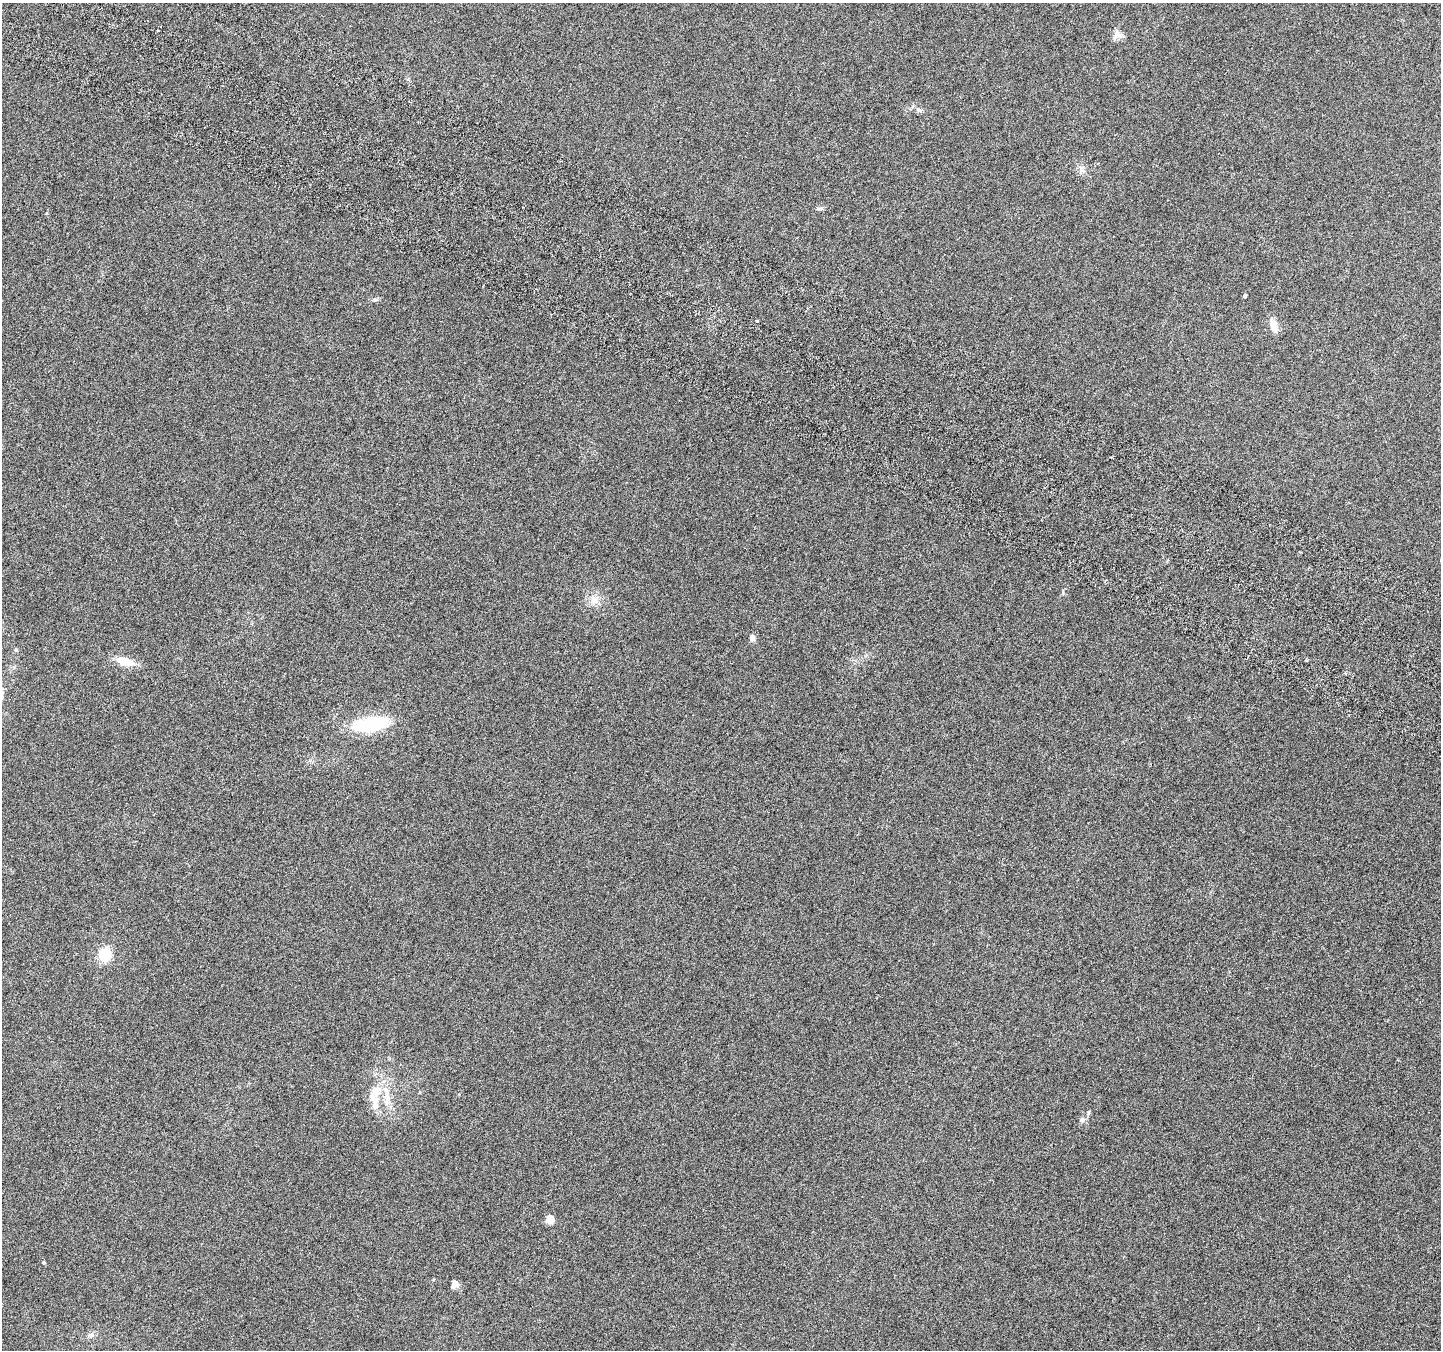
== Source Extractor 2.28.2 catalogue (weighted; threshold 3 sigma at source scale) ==
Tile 11 of 4 x 4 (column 3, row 3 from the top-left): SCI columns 2910-4348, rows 1601-2948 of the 5825 x 5965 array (HDU 1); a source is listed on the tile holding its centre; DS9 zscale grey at full resolution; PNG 1443 x 1352 px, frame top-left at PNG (2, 3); no overlay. Shown black and unused: <1% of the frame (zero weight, under 3 of 6 exposures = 3% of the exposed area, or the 3 px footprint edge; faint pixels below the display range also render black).
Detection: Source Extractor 2.28.2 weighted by HDU 2 'WHT'; one run over the whole footprint, this tile lists its part. Background 0.00842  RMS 0.0029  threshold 0.0119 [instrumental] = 3 sigma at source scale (4.09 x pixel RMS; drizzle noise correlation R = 1.36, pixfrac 0.8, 0.0396/0.0396 arcsec/px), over >= 5 px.
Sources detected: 21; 2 inside a brighter listed object's ellipse — not listed separately; the other 19 listed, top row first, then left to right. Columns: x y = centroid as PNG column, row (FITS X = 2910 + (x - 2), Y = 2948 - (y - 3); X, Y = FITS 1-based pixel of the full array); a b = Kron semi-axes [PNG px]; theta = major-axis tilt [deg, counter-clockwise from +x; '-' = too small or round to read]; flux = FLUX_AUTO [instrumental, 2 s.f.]
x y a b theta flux
1117 34 13 11 -49 1.6
918 110 9 5 -30 0.79
1081 169 13 6 -60 1.2
819 208 8 4 9 0.55
1245 296 4 3 - 0.57
376 300 8 4 0 0.49
1274 325 15 7 -74 3.1
594 600 13 11 -88 2.4
752 638 9 6 -77 0.95
125 661 23 9 -17 4.1
370 724 34 14 10 18
105 955 14 11 74 6.5
376 1091 18 13 55 4.4
387 1097 35 9 -87 4.8
1082 1120 7 7 - 0.9
550 1219 5 5 - 8
43 1262 4 4 - 0.37
456 1283 12 8 -54 1.2
91 1335 9 7 43 0.96
Unlisted compact peaks at least as high as the median listed source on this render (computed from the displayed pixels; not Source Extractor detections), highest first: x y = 757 321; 1063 593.